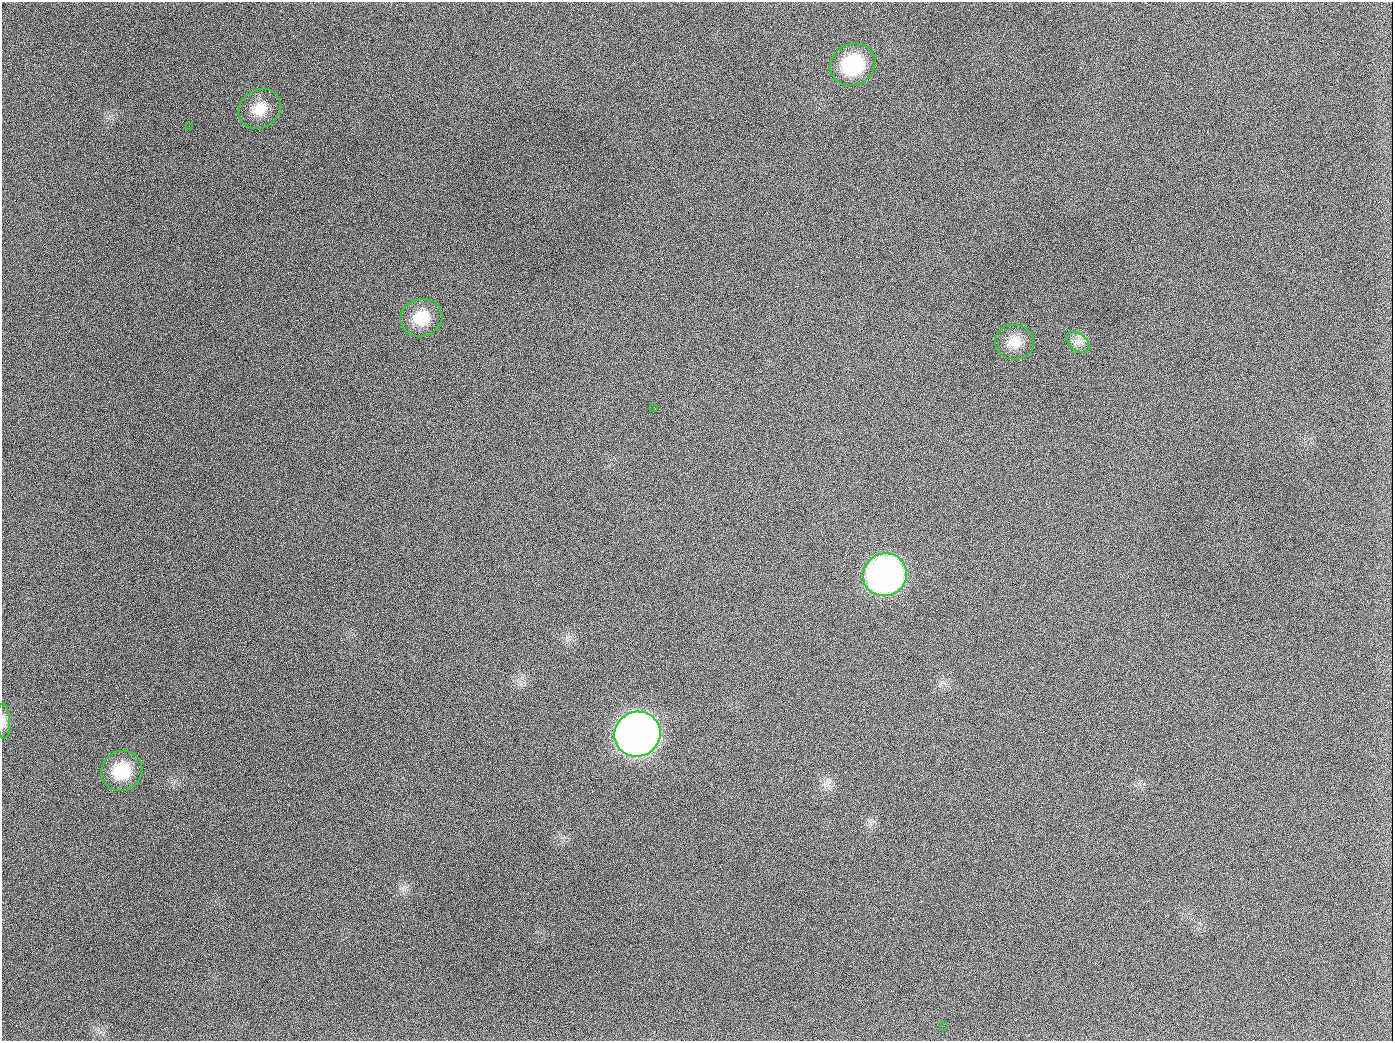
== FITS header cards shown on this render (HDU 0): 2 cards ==
NAXIS1  =                 1391
NAXIS2  =                 1039

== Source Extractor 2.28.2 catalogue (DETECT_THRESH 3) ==
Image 1391 x 1039 px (HDU 0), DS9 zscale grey, 1 PNG px = 1 image px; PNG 1395 x 1043 px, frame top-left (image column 1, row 1039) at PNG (2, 2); each listed source drawn as its Kron ellipse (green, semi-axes under 4 px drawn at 4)
Background 1520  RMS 70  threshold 210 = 3 sigma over >= 5 px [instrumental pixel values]
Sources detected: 12; all 12 listed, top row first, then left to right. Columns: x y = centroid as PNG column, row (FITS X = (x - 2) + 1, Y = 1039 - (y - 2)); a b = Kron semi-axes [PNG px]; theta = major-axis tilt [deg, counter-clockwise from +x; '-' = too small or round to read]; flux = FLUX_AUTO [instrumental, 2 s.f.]
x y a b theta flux
853 65 23 20 26 3.1e+05
260 109 22 19 34 9.9e+04
189 126 2 2 - 5.7e+03
421 318 21 18 18 1.3e+05
1014 342 19 17 -7 7.8e+04
1078 342 13 8 -41 3.5e+04
654 407 3 2 - 3.8e+03
885 575 22 21 - 2.3e+06
3 721 18 6 -87 2.5e+04
637 734 23 22 - 5.3e+06
122 771 21 19 35 1.7e+05
944 1026 3 2 - 3.7e+03
At the frame edge (FLAGS 8, measured only in part): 1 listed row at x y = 3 721